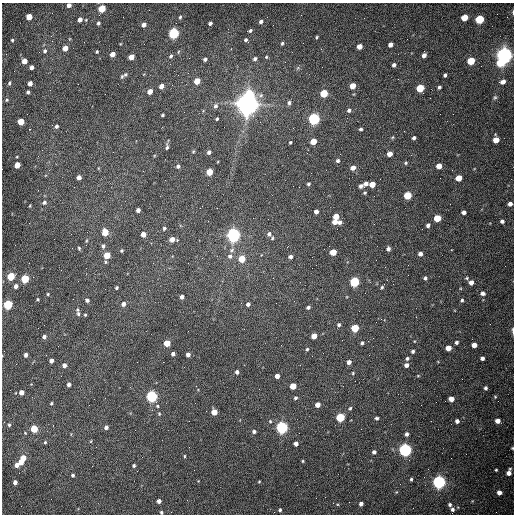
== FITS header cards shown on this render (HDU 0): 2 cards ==
NAXIS1  =                  512 /fastest changing axis
NAXIS2  =                  512 /next to fastest changing axis

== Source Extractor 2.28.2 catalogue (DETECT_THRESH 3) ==
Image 512 x 512 px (HDU 0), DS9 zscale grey, 1 PNG px = 1 image px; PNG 516 x 516 px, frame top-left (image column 1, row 512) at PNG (2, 3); no overlay
Background 1530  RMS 23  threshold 69.4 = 3 sigma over >= 5 px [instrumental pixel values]
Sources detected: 227; all 227 listed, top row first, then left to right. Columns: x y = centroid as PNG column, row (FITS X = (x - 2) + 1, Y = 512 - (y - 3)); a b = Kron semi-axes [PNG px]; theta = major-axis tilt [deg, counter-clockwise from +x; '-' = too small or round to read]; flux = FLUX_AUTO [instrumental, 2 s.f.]
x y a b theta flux
69 5 4 4 - 7.7e+03
102 8 5 4 - 6.4e+04
513 12 5 2 - 1.6e+03
29 17 4 4 - 3.0e+04
180 17 6 4 86 2.4e+03
464 17 5 4 - 3.3e+04
80 19 4 4 - 1.0e+04
480 19 5 5 - 9.7e+04
86 20 4 3 - 1.1e+03
261 22 4 3 - 4.1e+03
98 23 5 4 - 2.8e+03
210 23 4 3 - 4.4e+03
144 25 4 4 - 9.5e+03
250 31 4 3 - 2.9e+03
174 33 5 4 - 2.6e+05
51 36 3 2 - 1.6e+03
317 37 3 3 - 1.7e+03
12 40 3 3 - 1.9e+03
246 40 4 4 - 2.8e+03
282 43 5 4 - 2.3e+03
390 45 4 4 - 7.8e+03
359 46 4 4 - 1.5e+04
65 48 4 4 - 1.8e+04
321 49 3 2 - 1.0e+03
45 51 5 5 - 3.4e+03
97 52 3 3 - 1.9e+03
178 52 5 3 - 1.5e+03
112 54 4 4 - 1.6e+04
424 55 4 4 - 6.9e+03
504 55 6 6 - 1.1e+06
171 56 5 4 - 3.1e+03
131 57 5 4 - 2.0e+04
266 57 4 4 - 1.7e+03
205 59 4 3 - 3.5e+03
255 59 5 4 - 3.9e+03
24 61 4 4 - 1.9e+04
471 61 5 5 - 5.4e+04
501 63 6 5 - 4.5e+04
394 65 4 3 - 4.5e+03
32 67 4 4 - 9.0e+03
298 68 6 5 - 2.4e+03
125 74 5 5 - 2.4e+03
445 75 4 3 - 3.5e+03
122 76 6 5 - 2.3e+03
197 81 5 4 - 2.6e+04
503 82 5 4 - 8.7e+03
9 83 4 3 - 2.3e+03
30 83 4 4 - 1.1e+04
161 86 4 4 - 1.0e+04
352 86 5 4 - 2.2e+04
439 87 4 3 - 3.0e+03
420 88 5 4 - 6.2e+04
150 91 4 4 - 1.5e+04
28 92 4 3 - 3.3e+03
324 93 5 4 - 6.9e+04
105 94 2 2 - 7.4e+02
249 94 6 6 - 5.6e+04
495 97 6 5 - 2.6e+03
7 100 5 4 - 1.9e+03
289 103 6 5 - 3.9e+03
247 104 8 7 - 2.1e+06
216 106 6 5 - 4.0e+03
349 110 4 4 - 4.0e+03
162 115 3 2 - 1.8e+03
217 119 3 3 - 1.8e+03
314 119 5 5 - 3.6e+05
21 122 4 4 - 4.3e+04
56 126 5 4 - 4.1e+03
293 128 2 2 - 8.2e+02
30 129 3 3 - 1.2e+03
361 129 3 3 - 2.9e+03
393 137 5 3 - 1.4e+03
414 138 4 3 - 3.5e+03
496 140 5 4 - 2.2e+04
313 141 5 4 - 2.3e+04
290 142 3 3 - 1.8e+03
167 147 7 4 85 3.3e+03
193 151 5 4 - 1.7e+03
209 152 4 4 - 4.4e+03
390 154 4 4 - 1.4e+04
338 161 5 5 - 3.2e+03
406 163 5 4 - 2.0e+03
17 165 4 4 - 2.5e+04
178 166 5 4 - 3.4e+03
439 166 5 4 - 1.8e+04
353 168 4 4 - 1.2e+04
209 172 5 4 - 3.5e+04
79 177 4 4 - 8.5e+03
459 178 5 4 - 2.6e+04
308 184 4 3 - 2.5e+03
366 184 4 4 - 6.9e+03
372 184 5 4 - 2.2e+04
361 186 4 4 - 4.8e+03
299 187 2 2 - 1.0e+03
365 193 4 4 - 2.0e+03
408 195 5 4 - 6.7e+04
44 202 6 5 - 3.7e+03
510 204 4 4 - 6.8e+03
30 206 3 2 - 1.4e+03
138 210 4 4 - 6.0e+03
316 212 4 4 - 6.2e+03
464 212 4 4 - 5.8e+03
336 216 5 4 - 2.6e+04
437 218 5 4 - 4.9e+04
502 221 4 4 - 4.1e+03
335 222 5 4 - 1.3e+04
340 222 5 5 - 5.2e+03
428 225 4 3 - 5.0e+03
164 228 4 4 - 2.7e+03
105 232 5 4 - 4.5e+04
143 234 4 4 - 1.6e+04
269 234 6 6 - 4.8e+03
233 235 5 5 - 7.1e+05
272 238 5 4 - 1.9e+03
172 239 5 4 - 1.4e+04
103 246 6 5 - 3.5e+03
79 248 5 4 - 1.9e+03
388 249 4 4 - 5.0e+03
122 250 3 3 - 1.9e+03
232 250 7 5 25 3.5e+03
333 252 5 4 - 2.9e+04
420 254 4 4 - 5.8e+03
107 255 5 4 - 4.1e+04
230 256 7 6 - 5.4e+03
290 257 5 4 - 4.5e+03
242 259 5 4 - 3.8e+04
11 276 5 4 - 7.0e+04
425 278 4 4 - 3.2e+03
467 278 4 4 - 2.0e+03
25 279 5 4 - 8.3e+04
354 282 5 5 - 1.7e+05
471 282 4 4 - 8.9e+03
16 286 4 4 - 6.3e+03
382 287 4 3 - 2.0e+03
116 288 3 3 - 2.4e+03
483 293 6 5 - 5.0e+03
48 294 3 3 - 1.7e+03
182 297 4 4 - 5.5e+03
38 299 3 3 - 1.7e+03
87 300 4 4 - 3.8e+03
462 300 4 3 - 2.6e+03
276 303 2 2 - 9.6e+02
123 304 5 4 - 6.0e+03
248 304 4 4 - 4.2e+03
8 305 5 4 - 1.4e+05
308 307 5 4 - 3.6e+03
77 310 5 4 - 2.0e+03
78 314 5 4 - 3.0e+03
85 315 4 3 - 1.6e+03
381 319 3 3 - 1.2e+03
339 325 5 5 - 2.9e+03
355 328 5 5 - 6.7e+04
513 331 9 3 -88 3.0e+03
314 336 5 4 - 1.7e+04
44 337 4 4 - 4.5e+03
456 342 4 4 - 3.2e+03
167 343 4 4 - 3.5e+04
362 343 4 3 - 2.6e+03
474 345 4 4 - 1.1e+04
448 348 5 4 - 1.9e+04
307 349 4 4 - 2.0e+03
413 351 3 3 - 3.3e+03
173 354 4 4 - 4.1e+03
188 354 4 4 - 6.8e+03
26 355 4 4 - 6.0e+03
407 358 4 4 - 2.9e+03
482 358 4 4 - 4.7e+03
51 361 4 4 - 6.8e+03
349 362 4 4 - 6.8e+03
64 365 4 4 - 6.6e+03
406 365 4 4 - 6.3e+03
237 372 4 4 - 5.1e+03
353 373 5 4 - 1.7e+03
277 376 4 4 - 7.7e+03
418 376 4 3 - 1.2e+03
69 384 4 4 - 4.9e+03
293 386 5 4 - 3.1e+04
485 388 5 4 - 3.2e+03
21 392 4 4 - 1.4e+04
152 396 5 5 - 3.6e+05
495 397 5 4 - 1.7e+03
295 398 5 4 - 2.6e+03
451 399 4 4 - 1.3e+04
51 403 4 3 - 1.6e+03
318 405 4 4 - 1.0e+04
157 406 5 4 - 2.1e+03
350 408 6 5 - 2.4e+03
214 412 4 4 - 2.3e+04
159 414 4 4 - 1.5e+03
340 417 5 5 - 1.1e+05
377 418 5 4 - 2.8e+03
270 421 4 4 - 1.8e+03
457 421 4 4 - 5.6e+03
498 421 4 4 - 1.0e+04
9 425 4 4 - 2.3e+03
106 427 4 4 - 5.8e+03
282 427 5 5 - 4.3e+05
34 429 5 4 - 5.0e+04
254 431 4 4 - 3.6e+03
406 434 5 4 - 4.2e+03
91 441 5 3 - 1.3e+03
45 442 4 4 - 1.9e+03
296 444 4 4 - 6.2e+03
512 448 4 3 - 1.4e+03
405 450 5 5 - 5.7e+05
374 452 4 4 - 4.3e+03
184 456 4 3 - 1.4e+03
23 458 4 4 - 1.7e+04
303 461 4 3 - 1.5e+03
21 462 4 4 - 1.4e+04
17 465 5 4 - 9.8e+03
134 465 4 3 - 2.8e+03
496 470 3 3 - 1.7e+03
509 472 7 5 71 9.7e+03
73 475 4 3 - 2.8e+03
411 479 3 3 - 2.0e+03
15 482 4 4 - 6.1e+03
259 482 4 3 - 1.2e+03
439 482 5 5 - 6.3e+05
499 493 5 5 - 8.8e+03
316 498 2 2 - 3.4e+03
159 501 4 4 - 7.5e+03
361 504 4 4 - 5.9e+03
450 505 5 4 - 3.0e+03
452 509 5 4 - 3.8e+03
280 510 4 3 - 2.9e+03
161 512 4 4 - 2.4e+03
At the frame edge (FLAGS 8, measured only in part): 5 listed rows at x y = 69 5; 513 12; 513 331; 512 448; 161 512